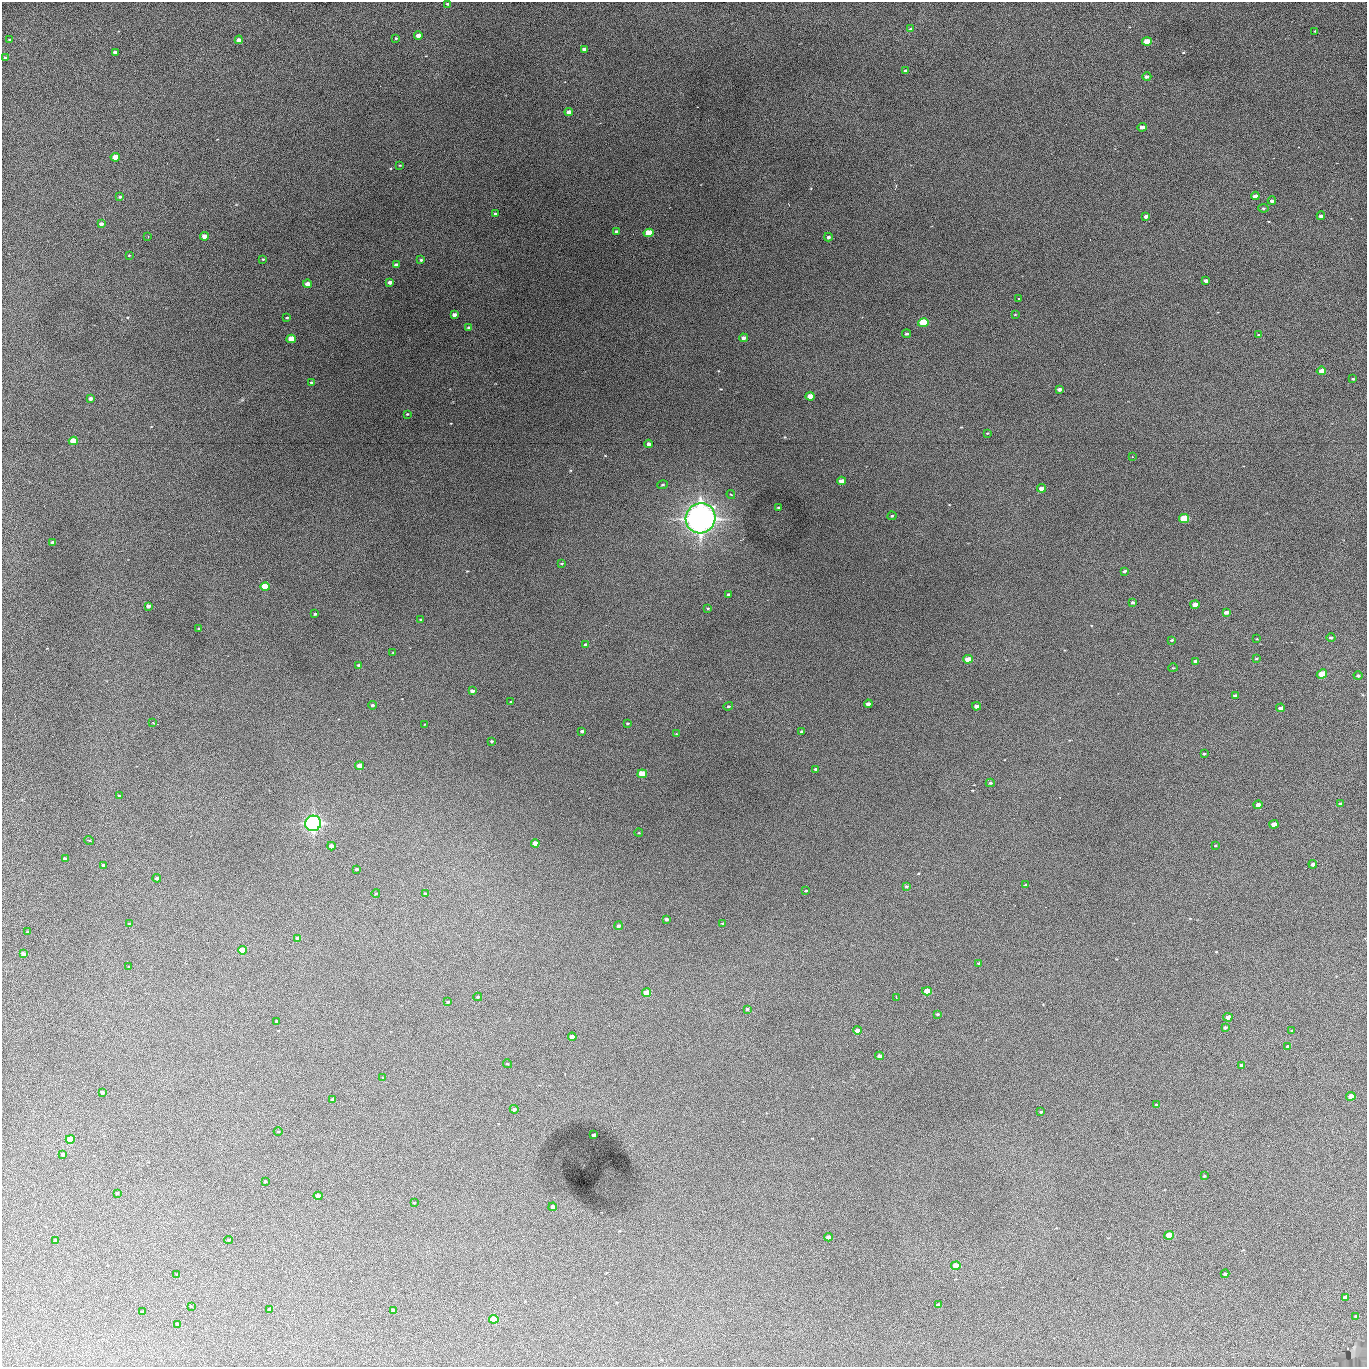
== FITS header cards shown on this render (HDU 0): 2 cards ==
NAXIS1  =                 1365 /fastest changing axis
NAXIS2  =                 1365 /next to fastest changing axis

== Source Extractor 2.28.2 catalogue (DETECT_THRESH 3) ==
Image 1365 x 1365 px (HDU 0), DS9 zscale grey, 1 PNG px = 1 image px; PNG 1369 x 1369 px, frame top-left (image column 1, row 1365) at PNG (2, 2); each listed source drawn as its Kron ellipse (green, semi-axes under 4 px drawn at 4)
Background 630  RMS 110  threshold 341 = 3 sigma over >= 5 px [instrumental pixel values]
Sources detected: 191; all 191 listed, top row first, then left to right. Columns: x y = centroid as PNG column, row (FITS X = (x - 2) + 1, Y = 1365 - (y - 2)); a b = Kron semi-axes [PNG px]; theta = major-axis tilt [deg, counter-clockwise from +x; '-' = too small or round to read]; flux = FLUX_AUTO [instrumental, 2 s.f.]
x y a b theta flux
448 4 3 3 - 1.2e+04
910 29 4 2 - 5.2e+03
1315 31 3 3 - 5.2e+03
418 35 4 3 - 4.8e+04
396 38 4 3 - 7.4e+03
10 40 3 3 - 1.0e+04
239 40 4 4 - 4.1e+04
1147 42 5 4 - 2.5e+05
584 49 4 3 - 3.3e+04
115 52 4 3 - 4.7e+04
5 58 3 3 - 1.3e+04
905 71 4 3 - 2.0e+04
1147 77 4 4 - 2.3e+04
569 112 4 4 - 3.7e+04
1142 127 4 3 - 4.7e+04
115 157 4 4 - 1.5e+05
400 165 4 2 - 5.3e+03
1255 196 4 3 - 4.8e+04
120 197 4 3 - 9.3e+03
1272 201 4 3 - 2.5e+04
1263 208 5 4 - 1.1e+04
495 213 3 3 - 1.1e+04
1146 216 4 3 - 3.5e+04
1321 216 4 3 - 2.5e+04
101 224 4 3 - 2.9e+04
616 231 3 3 - 9.3e+03
649 233 5 4 - 2.2e+05
148 236 3 2 - 6.5e+03
204 236 4 3 - 6.9e+04
828 237 4 3 - 1.9e+04
129 255 3 2 - 6.1e+03
263 259 3 2 - 6.5e+03
421 260 3 3 - 8.8e+03
396 265 4 3 - 2.9e+04
1206 281 4 3 - 2.6e+04
390 282 4 3 - 3.1e+04
307 284 4 4 - 6.9e+04
1019 299 3 2 - 8.1e+03
454 315 4 3 - 3.6e+04
1015 315 4 2 - 5.4e+03
287 318 3 2 - 6.9e+03
923 323 5 4 - 5.1e+05
469 328 4 3 - 1.9e+04
907 334 4 3 - 1.0e+04
1258 335 4 3 - 6.6e+03
743 338 4 3 - 3.8e+04
291 339 4 4 - 2.0e+05
1321 371 4 4 - 8.6e+04
1353 379 3 3 - 8.5e+03
311 382 3 2 - 8.9e+03
1059 389 4 3 - 2.9e+04
810 396 4 4 - 1.3e+05
90 398 4 3 - 1.9e+04
407 414 3 2 - 6.4e+03
987 433 4 2 - 5.0e+03
73 441 4 4 - 2.7e+05
649 444 4 3 - 3.7e+04
1132 457 3 2 - 4.5e+03
841 481 4 3 - 6.6e+04
663 485 5 4 - 1.0e+04
1041 488 4 3 - 5.4e+04
731 494 4 4 - 9.0e+03
778 507 3 2 - 8.0e+03
892 516 4 4 - 8.8e+03
701 518 15 14 - 4.4e+06
1184 519 5 4 - 4.6e+05
53 543 4 3 - 3.9e+04
561 563 4 2 - 7.4e+03
1125 571 4 3 - 1.9e+04
265 587 4 4 - 3.0e+05
728 594 3 3 - 1.0e+04
1133 603 4 3 - 1.7e+04
1195 605 4 4 - 1.0e+05
148 606 4 3 - 3.4e+04
708 608 3 3 - 6.3e+03
1226 612 4 3 - 3.8e+04
315 614 3 3 - 9.7e+03
421 620 3 3 - 7.5e+03
199 629 3 2 - 9.3e+03
1331 638 4 4 - 1.6e+04
1257 639 3 2 - 5.6e+03
1172 640 3 3 - 8.9e+03
585 644 4 3 - 7.9e+03
393 652 4 2 - 4.7e+03
1256 658 4 3 - 7.0e+03
968 659 5 4 - 1.1e+05
1195 661 4 3 - 1.8e+04
358 665 3 3 - 1.1e+04
1173 668 5 4 - 7.2e+03
1322 674 5 4 - 2.1e+05
1358 676 4 4 - 1.9e+04
472 691 4 3 - 3.5e+04
1235 696 4 3 - 2.5e+04
511 702 3 3 - 9.2e+03
868 704 4 3 - 5.1e+04
372 705 4 3 - 9.3e+03
728 706 5 4 - 9.9e+03
976 706 4 4 - 5.1e+04
1280 708 4 3 - 3.3e+04
153 723 4 2 - 5.3e+03
628 723 3 2 - 8.6e+03
425 724 3 2 - 4.1e+03
582 731 3 3 - 1.4e+04
802 732 4 3 - 2.2e+04
676 734 3 2 - 4.6e+03
492 741 3 2 - 9.2e+03
1204 754 3 2 - 8.6e+03
359 766 4 4 - 8.4e+04
816 769 4 3 - 9.7e+03
642 774 5 4 - 2.8e+05
990 783 4 3 - 1.0e+04
119 796 3 3 - 7.0e+03
1340 804 4 3 - 1.7e+04
1258 805 4 3 - 6.0e+04
313 823 8 7 - 1.8e+06
1274 824 5 4 - 8.7e+04
639 833 4 3 - 5.4e+03
89 840 5 3 - 5.9e+03
535 843 4 4 - 7.3e+04
331 846 4 4 - 5.1e+04
1215 846 3 2 - 6.2e+03
65 859 4 3 - 3.5e+04
1313 864 4 3 - 4.2e+04
103 865 3 3 - 1.7e+04
356 869 3 3 - 7.1e+03
157 878 4 3 - 2.0e+04
1025 885 3 3 - 7.8e+03
906 886 4 3 - 1.2e+04
806 891 3 3 - 8.1e+03
376 893 4 2 - 5.6e+03
425 893 4 3 - 8.4e+03
667 919 3 3 - 1.7e+04
723 923 3 2 - 5.6e+03
129 924 4 4 - 7.2e+03
618 926 4 3 - 2.4e+04
28 931 4 3 - 5.7e+03
298 938 4 4 - 4.3e+04
242 950 4 4 - 2.7e+05
23 954 4 4 - 3.4e+04
979 963 3 3 - 6.4e+03
129 967 3 3 - 6.1e+03
927 991 5 4 - 1.6e+05
647 993 4 4 - 2.1e+05
478 997 4 3 - 7.7e+03
896 997 3 2 - 5.5e+03
448 1002 3 3 - 9.3e+03
747 1009 4 3 - 1.3e+04
938 1014 4 3 - 1.0e+04
1228 1017 4 3 - 5.5e+04
277 1021 4 3 - 1.3e+04
1225 1028 4 3 - 1.6e+04
857 1030 4 4 - 6.9e+04
1292 1031 3 2 - 5.6e+03
572 1037 4 4 - 9.6e+04
1288 1046 4 3 - 2.6e+04
880 1056 4 4 - 4.4e+04
507 1064 4 3 - 7.0e+03
1241 1065 3 3 - 1.7e+04
383 1078 3 3 - 8.9e+03
102 1092 4 3 - 2.6e+04
1351 1096 4 4 - 1.8e+05
333 1100 4 3 - 3.4e+04
1157 1105 4 3 - 3.4e+04
514 1109 4 3 - 2.5e+04
1041 1112 3 3 - 7.8e+03
278 1131 4 3 - 6.0e+03
594 1135 4 3 - 3.8e+04
70 1139 4 4 - 2.8e+05
63 1154 4 3 - 1.7e+04
1204 1176 3 3 - 9.8e+03
265 1181 3 3 - 8.7e+03
117 1193 3 3 - 8.7e+03
318 1196 4 4 - 6.5e+04
414 1203 4 3 - 7.9e+03
553 1207 4 4 - 3.5e+04
1169 1235 5 4 - 2.3e+05
828 1237 4 3 - 5.2e+04
56 1240 4 3 - 3.6e+04
228 1240 4 3 - 8.6e+03
956 1266 4 4 - 1.8e+05
177 1274 3 2 - 6.5e+03
1225 1274 4 3 - 1.8e+04
1345 1297 4 3 - 2.2e+04
938 1305 4 3 - 4.5e+04
191 1306 3 2 - 4.5e+03
270 1309 4 3 - 1.9e+04
393 1310 4 3 - 3.9e+04
142 1311 3 2 - 7.0e+03
1356 1316 3 3 - 1.5e+04
494 1319 4 4 - 3.9e+05
178 1324 3 3 - 2.1e+04
At the frame edge (FLAGS 8, measured only in part): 1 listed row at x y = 448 4

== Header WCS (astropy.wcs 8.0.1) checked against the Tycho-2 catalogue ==
Header WCS as astropy/WCSLIB reads it (applying the file's SIP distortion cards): RA---TAN-SIP/DEC--TAN-SIP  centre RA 02:17:17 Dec +13:21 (34.32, +13.36 deg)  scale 1.91 arcsec/px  FOV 43.5' x 43.6'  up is -180 deg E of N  parity flipped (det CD > 0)
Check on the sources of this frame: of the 60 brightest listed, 16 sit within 2.7 arcsec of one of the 19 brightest Tycho-2 stars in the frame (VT <= 12.67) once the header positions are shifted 0.31 arcsec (0.15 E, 0.27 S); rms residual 0.90 arcsec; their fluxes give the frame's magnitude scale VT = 25.33 - 2.5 log10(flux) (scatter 0.21 mag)
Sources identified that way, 16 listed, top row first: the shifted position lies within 2.7 arcsec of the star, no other Tycho-2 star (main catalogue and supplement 1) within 5.4 arcsec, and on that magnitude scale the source's flux lands within +1.5 / -3 mag of the star's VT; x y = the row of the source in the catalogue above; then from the Tycho-2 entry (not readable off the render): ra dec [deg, ICRS J2000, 3 dp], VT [Tycho-2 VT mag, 2 dp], TYC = Tycho-2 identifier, HIP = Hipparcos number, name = IAU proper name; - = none
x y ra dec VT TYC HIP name
1147 42 34.068 +13.016 12.11 637-923-1 - -
649 233 34.341 +13.116 11.78 637-767-1 - -
923 323 34.191 +13.165 10.78 637-980-1 - -
291 339 34.536 +13.172 12.67 637-944-1 - -
73 441 34.655 +13.226 12.20 637-883-1 - -
1184 519 34.049 +13.269 11.22 637-820-1 - -
265 587 34.551 +13.304 11.62 637-695-1 - -
1322 674 33.973 +13.352 11.91 637-1253-1 - -
642 774 34.345 +13.404 11.61 637-1245-1 - -
313 823 34.525 +13.430 7.86 637-948-1 10730 -
647 993 34.343 +13.520 12.11 637-855-1 - -
1351 1096 33.958 +13.576 11.96 637-1126-1 - -
70 1139 34.658 +13.597 11.37 637-890-1 - -
1169 1235 34.057 +13.650 11.94 637-667-1 - -
956 1266 34.174 +13.666 12.36 637-601-1 - -
494 1319 34.427 +13.694 11.59 637-1123-1 - -